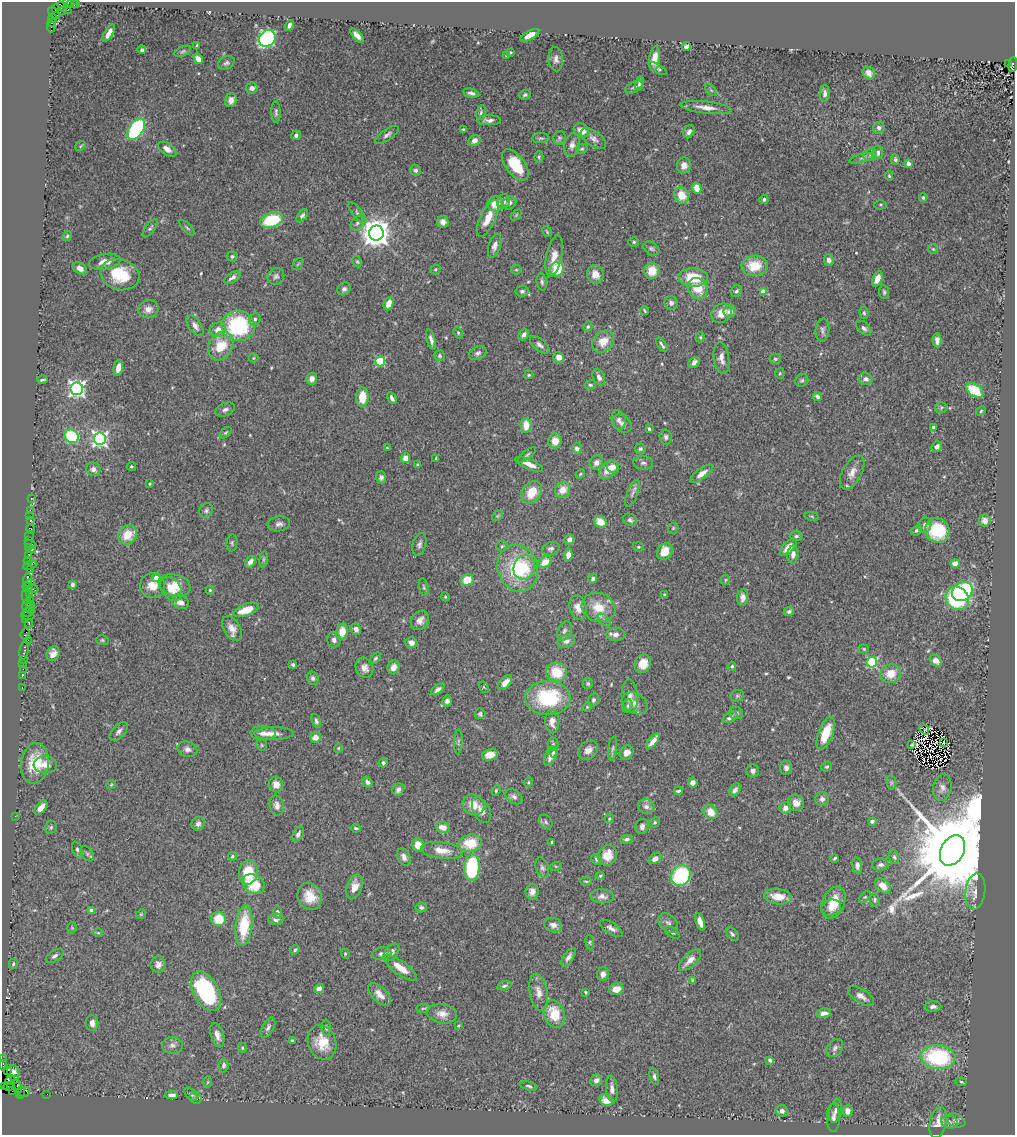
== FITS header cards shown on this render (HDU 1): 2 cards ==
NAXIS1  =                 1013
NAXIS2  =                 1133

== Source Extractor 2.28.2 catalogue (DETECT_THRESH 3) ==
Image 1013 x 1133 px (HDU 1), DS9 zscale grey, 1 PNG px = 1 image px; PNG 1017 x 1137 px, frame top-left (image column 1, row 1133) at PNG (2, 2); each listed source drawn as its Kron ellipse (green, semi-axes under 4 px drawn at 4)
Background 1.24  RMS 0.034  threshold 0.102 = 3 sigma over >= 5 px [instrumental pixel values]
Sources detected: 562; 6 with non-positive FLUX_AUTO (blend fragments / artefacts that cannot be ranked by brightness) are neither listed nor drawn; of the other 556, the 500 brightest by FLUX_AUTO listed and drawn (56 fainter detections omitted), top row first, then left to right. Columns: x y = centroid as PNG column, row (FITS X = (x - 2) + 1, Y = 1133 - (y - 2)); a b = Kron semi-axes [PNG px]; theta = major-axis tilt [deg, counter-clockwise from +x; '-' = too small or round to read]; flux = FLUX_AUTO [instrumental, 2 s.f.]
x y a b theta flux
67 3 5 4 - 330
77 3 3 2 - 62
73 4 5 4 - 160
55 8 3 2 - 45
64 8 8 4 -37 1400
62 11 4 3 - 320
54 13 7 4 -43 250
53 18 4 2 - 40
51 23 3 3 - 58
290 25 5 3 - 6.7
51 27 5 2 - 100
109 33 10 4 59 17
357 35 9 4 -47 13
530 35 10 4 29 20
267 38 9 7 44 480
197 46 3 3 - 3.4
686 46 4 3 - 6.4
142 50 4 4 - 5.2
183 51 9 5 23 4.3
510 52 3 3 - 2.9
506 56 3 3 - 4.2
655 58 12 5 83 22
198 59 5 4 - 21
556 59 12 7 -87 11
226 63 9 6 25 6.2
1008 63 3 2 - 170
1013 65 7 4 85 1100
658 69 10 4 -32 5.3
869 73 7 5 -51 19
639 83 7 4 79 5.8
634 87 9 5 27 6.2
252 88 6 5 - 10
711 90 7 4 -44 4.6
471 93 8 4 -13 7.4
825 93 8 5 89 8.6
525 95 6 5 - 5
231 100 7 6 - 12
706 107 26 6 -7 23
276 112 11 4 -88 5.7
481 112 7 4 79 4.4
489 120 12 5 0 9.5
879 128 6 5 - 7.8
136 129 12 7 58 280
463 129 4 3 - 2.5
581 130 8 6 -31 22
689 132 7 5 61 9.1
296 135 5 4 - 7.1
387 135 14 5 34 8.9
541 138 8 5 3 4.7
559 138 7 6 - 4.4
593 139 14 7 -36 12
474 141 6 5 - 11
572 145 11 8 78 14
80 146 5 4 - 2.6
167 149 10 6 -34 14
582 149 6 5 - 3.6
877 153 7 5 73 11
870 155 7 5 43 6.3
539 157 6 4 90 3.3
862 158 13 4 15 6.3
895 159 5 4 - 5.2
908 163 4 4 - 18
515 165 18 9 -54 79
684 166 8 7 - 15
415 170 5 5 - 6.4
889 176 5 4 - 3.1
697 188 5 4 - 46
682 195 8 7 - 41
923 198 4 4 - 3.6
764 199 5 4 - 4.7
504 201 7 6 - 10
509 203 7 6 - 10
495 204 8 7 - 33
881 205 6 4 1 3.2
357 213 13 5 -53 6.6
516 215 6 4 46 2.7
302 216 8 4 52 6.1
488 218 20 7 64 30
272 220 11 7 17 120
443 222 6 5 - 10
357 223 8 5 53 6.4
150 228 11 4 54 5.2
187 228 10 4 -44 4.2
547 232 6 3 -63 2.6
376 233 7 7 - 3500
67 236 5 4 - 3.1
634 242 5 4 - 3.4
495 246 12 6 73 11
651 248 9 6 -32 5.5
933 249 5 5 - 3
232 256 5 5 - 4.9
554 256 21 7 78 26
829 260 6 5 - 10
105 262 16 7 10 25
357 262 6 4 -63 3.4
298 264 7 3 53 2.5
755 266 13 10 3 58
80 268 7 5 -31 14
435 269 5 5 - 2.8
557 269 7 6 - 75
516 270 5 4 - 2.8
652 271 8 7 - 37
595 274 9 8 - 23
120 275 19 15 -16 91
276 276 9 8 - 7.4
233 277 9 5 32 11
693 277 15 9 -1 70
877 279 8 4 67 21
542 282 9 5 -82 5.8
698 288 11 9 -54 44
344 289 7 6 - 7.4
522 291 7 5 8 5.1
736 291 6 5 - 5.3
763 292 4 4 - 27
884 292 7 5 -82 4.5
671 303 7 6 - 9
389 304 7 4 68 17
148 309 10 9 - 15
645 311 4 2 - 2.7
730 312 6 6 - 11
721 313 10 9 - 28
864 313 6 4 -75 3.7
255 319 6 5 - 5.1
195 326 11 6 -55 14
238 326 17 15 -2 220
588 326 5 4 - 3.8
864 328 9 5 -44 8.7
218 330 8 7 - 17
822 330 11 7 84 8.5
458 333 6 4 -64 3.6
524 335 6 5 - 9.6
700 337 5 4 - 3.5
431 340 10 4 -75 8.5
937 340 7 4 -87 9.6
603 341 12 9 45 33
540 345 12 5 -40 8.8
662 345 8 3 -57 5.1
221 346 15 12 60 58
478 353 9 6 31 7.6
440 356 5 5 - 4.7
559 357 5 5 - 18
253 358 5 4 - 2.5
721 358 16 7 -82 17
775 359 5 5 - 4.3
380 361 5 4 - 170
694 363 6 4 45 9.6
118 368 8 4 77 17
780 373 5 4 - 3.1
529 375 4 3 - 2.6
599 377 9 5 -62 9.3
312 379 6 5 - 13
866 379 7 6 - 12
42 380 5 2 - 3.9
802 380 7 6 - 4.5
590 385 6 4 9 4.1
77 389 6 6 - 830
975 390 9 6 -36 88
362 397 10 6 86 42
818 397 4 3 - 8.2
392 398 6 3 -61 6.5
941 408 6 5 - 3.9
225 410 10 6 23 8.1
981 411 5 4 - 2.7
619 420 10 7 -79 8.7
622 423 11 8 -36 10
526 425 7 5 -89 35
933 427 4 4 - 6.1
649 429 4 3 - 6.2
226 433 7 4 43 3.6
71 436 7 6 - 180
666 437 7 6 - 6.9
100 439 6 6 - 740
555 441 7 6 - 25
937 446 6 5 - 10
387 448 4 3 - 2.6
577 449 5 5 - 12
640 449 5 5 - 4.4
527 455 11 4 39 5.1
406 458 5 4 - 24
436 459 4 3 - 4
596 463 7 6 - 13
643 463 10 7 -6 7.5
529 464 15 5 -23 20
418 465 3 3 - 4.7
131 466 5 3 - 2.6
613 467 6 6 - 18
93 469 7 6 - 11
608 470 11 7 47 32
852 472 18 9 61 23
580 474 5 4 - 2.7
702 474 14 5 37 15
381 477 6 5 - 7
150 484 4 3 - 2.5
563 490 8 7 - 27
532 492 12 9 55 48
632 493 14 5 68 8.8
31 498 3 2 - 29
30 510 2 2 - 38
206 510 7 6 - 5.8
30 516 3 2 - 34
497 516 6 4 44 3
812 516 7 3 -10 2.7
30 520 3 3 - 140
630 520 7 6 - 6
985 521 6 5 - 15
600 522 6 5 - 28
279 524 11 7 8 9.6
925 525 8 6 75 11
673 528 6 5 - 3.2
30 529 5 3 - 56
917 530 6 4 40 5.2
937 530 12 12 - 130
29 535 5 3 - 150
127 535 10 9 - 46
796 536 6 4 1 5.2
569 539 5 4 - 12
29 540 2 2 - 67
232 543 8 5 82 4.6
30 544 5 3 - 150
419 544 11 6 73 8.5
502 546 5 5 - 4.2
28 547 3 2 - 190
638 547 5 4 - 3
788 547 10 5 45 27
32 549 3 2 - 19
551 549 9 6 19 7.1
665 552 9 7 57 34
793 554 9 5 86 11
568 555 6 4 80 18
28 556 3 2 - 85
263 559 8 4 82 3.8
28 561 4 3 - 130
250 562 6 4 47 11
545 562 7 5 35 34
955 564 5 4 - 20
30 565 7 4 23 160
524 567 12 10 68 43
518 568 24 20 -71 160
30 570 2 2 - 67
156 577 4 4 - 21
593 579 5 4 - 5
467 580 6 6 - 41
725 580 5 4 - 2.9
27 581 6 3 79 200
30 583 5 3 - 170
72 585 4 3 - 5.4
175 585 16 10 -15 43
153 586 12 12 - 30
27 587 5 3 - 68
424 587 9 4 -78 4
33 589 5 2 - 99
171 589 13 9 -54 29
210 590 4 4 - 2.6
962 591 11 9 34 330
29 594 3 3 - 210
665 595 4 3 - 4
26 597 8 2 -86 400
445 597 4 3 - 2.7
743 597 8 5 84 12
957 598 12 11 - 270
30 599 2 2 - 68
180 602 8 6 -15 14
27 605 6 3 81 250
30 605 4 3 - 57
578 607 12 8 -76 20
598 607 17 14 -23 47
30 609 3 2 - 130
246 610 13 6 20 42
789 611 5 4 - 7
28 612 5 4 - 200
28 616 6 3 -7 240
26 620 4 2 - 93
420 620 10 8 53 15
604 620 7 4 -46 5.8
29 623 4 2 - 75
232 628 13 8 -58 18
356 629 6 5 - 9
564 631 10 6 65 7.9
342 632 8 6 76 36
25 634 6 5 - 140
616 634 9 6 -1 12
28 640 2 2 - 58
102 640 6 5 - 3.5
334 640 8 7 - 9
566 641 9 6 23 11
411 643 6 5 - 11
864 649 5 4 - 3.2
24 650 10 3 80 220
53 654 7 6 - 15
375 658 7 4 46 4.1
23 659 3 3 - 94
936 661 7 5 -41 19
872 662 5 5 - 210
23 663 2 2 - 54
643 664 9 8 - 28
293 665 4 3 - 4.4
732 666 4 3 - 3.9
393 667 7 5 71 15
364 668 10 8 -66 15
23 669 2 2 - 35
557 672 10 9 - 57
891 674 10 9 - 37
22 676 2 2 - 51
313 678 7 5 -75 6.3
505 683 9 5 49 17
588 683 5 5 - 4.1
484 687 6 4 -61 2.6
22 688 3 2 - 51
438 689 8 4 39 7.4
630 696 16 8 -87 16
737 696 7 5 23 4.5
548 698 22 17 0 170
593 700 7 5 74 4.9
447 701 5 5 - 9.5
635 703 13 10 -28 18
627 706 7 5 76 4.4
587 707 5 4 - 2.5
736 713 7 6 - 6.7
480 714 5 5 - 6.2
730 718 8 4 27 8.5
316 721 7 4 -72 5.4
552 722 11 7 -88 19
924 729 6 3 -53 3.1
119 731 11 6 48 8.9
263 733 13 7 -3 15
274 733 20 6 1 17
826 733 17 7 69 57
316 737 5 5 - 16
653 741 9 4 52 19
458 742 12 4 88 5.5
944 742 3 2 - 5.6
553 744 6 5 - 4.1
262 745 6 5 - 3
911 745 4 2 - 2.9
338 748 4 4 - 2.5
613 748 12 4 83 5.8
187 749 10 7 -17 11
588 750 11 8 40 16
553 752 6 4 -72 4.2
627 753 7 6 - 16
490 755 8 5 15 23
550 757 9 5 65 13
35 763 20 14 83 77
383 763 5 4 - 5.4
45 765 12 8 -4 21
827 767 5 4 - 4.2
786 768 7 6 - 8.9
753 771 6 6 - 8.5
367 782 6 5 - 7.7
528 782 5 4 - 2.7
693 782 5 4 - 7
891 782 7 5 -79 4.4
276 784 8 7 - 16
111 785 5 4 - 2.6
942 788 13 9 80 14
398 789 6 5 - 9.4
735 790 7 5 54 8.9
496 791 5 3 - 2.6
678 791 4 3 - 4
514 797 9 6 -34 8.5
822 799 7 6 - 11
796 803 8 8 - 18
473 805 11 9 -33 33
277 806 10 7 -78 13
646 806 8 7 - 11
41 807 8 4 50 20
785 808 6 5 - 16
481 810 13 8 -64 17
711 812 7 6 - 30
15 816 2 2 - 13
609 819 5 4 - 3.1
872 821 4 3 - 5.2
546 822 8 6 -52 5.7
655 822 5 5 - 3.5
198 824 7 6 - 10
51 827 6 6 - 4.5
443 827 7 5 -14 22
642 827 8 6 73 8.1
356 828 5 3 - 3.2
298 834 8 5 63 7.8
627 839 6 4 7 5.5
552 842 3 3 - 2.6
470 843 12 8 9 64
418 845 6 6 - 30
77 849 8 5 -70 5.5
952 850 16 11 60 66000
442 851 21 8 -7 30
87 854 8 5 -54 5.2
607 855 10 9 - 35
232 856 4 3 - 2.9
404 857 9 6 -68 12
894 857 7 5 -73 4.5
835 858 4 3 - 2.8
596 859 6 4 -48 4.8
655 859 6 5 - 16
881 865 8 6 7 7.7
556 866 6 4 17 2.8
857 866 8 5 -84 8.4
472 868 13 8 88 180
542 868 10 6 -71 7.3
248 872 12 9 78 71
600 876 4 4 - 2.5
681 876 10 9 - 220
586 881 6 2 -1 2.8
254 884 11 9 -32 70
883 886 9 6 -42 25
354 887 13 7 70 22
532 892 8 6 83 13
975 892 18 10 84 20
310 896 14 12 -64 39
602 896 11 7 -4 14
778 897 14 7 -7 35
865 897 7 4 43 3.7
875 900 7 5 -82 5
833 903 17 11 67 48
421 907 6 5 - 4.9
831 908 10 8 15 19
91 910 4 4 - 24
277 912 6 4 -83 5.8
141 914 5 4 - 3
219 919 7 7 - 55
276 919 7 5 5 8.6
700 922 9 4 -70 15
668 923 11 8 -45 9.9
553 925 9 7 -20 12
244 926 20 8 84 100
72 928 6 5 - 2.8
611 928 13 6 -33 10
672 932 8 4 -35 4.5
98 933 5 4 - 2.8
732 934 8 5 -49 5.8
590 942 7 3 -83 3
295 950 5 4 - 4.3
391 952 10 6 52 11
345 954 5 4 - 2.9
382 954 10 6 10 9.3
55 956 10 5 32 6.8
568 957 10 5 56 9.9
690 960 14 6 43 19
13 964 5 4 - 3.5
158 965 8 7 - 11
400 968 20 7 -36 35
603 974 7 6 - 12
692 980 3 3 - 3.6
504 986 7 4 14 4.7
319 989 5 4 - 13
616 989 7 5 16 22
206 991 21 12 -62 260
539 992 19 9 -79 22
586 992 4 3 - 2.7
379 994 14 7 -46 19
861 996 15 7 -33 15
933 1007 8 5 3 8.7
423 1008 6 3 9 2.7
823 1013 7 4 9 13
442 1014 15 9 -7 19
554 1014 14 10 -72 64
92 1023 8 6 -83 14
458 1025 3 3 - 2.9
268 1028 11 5 61 7.8
326 1028 8 4 -85 4.8
217 1035 12 6 -73 15
292 1041 3 3 - 4.5
322 1042 17 14 -70 48
172 1045 10 8 -4 11
242 1048 5 4 - 2.7
835 1048 10 7 52 8.6
938 1057 17 12 -6 230
3 1059 2 2 - 18
770 1060 4 3 - 5.1
3 1065 5 2 - 93
224 1065 7 4 82 5.7
7 1071 3 2 - 40
13 1073 8 6 -71 6.3
654 1076 8 4 -77 6.1
10 1080 5 3 - 180
15 1080 3 2 - 320
596 1080 6 5 - 12
208 1082 6 4 88 2.8
961 1082 6 4 -9 3.2
9 1086 6 3 11 74
529 1086 9 4 -14 4.6
4 1087 3 3 - 180
17 1087 7 4 -85 500
612 1089 13 6 -84 13
13 1090 3 2 - 54
21 1092 6 3 68 110
24 1092 6 5 - 160
47 1094 2 2 - 23
191 1094 8 4 -43 5.8
172 1095 6 4 0 9.4
196 1098 6 5 - 4.2
606 1100 7 6 - 32
782 1111 6 5 - 9.3
835 1111 12 6 78 10
848 1111 5 5 - 18
833 1118 14 6 90 11
956 1120 10 6 -23 8.3
949 1122 8 6 -17 8.7
938 1123 15 8 78 31
At the frame edge (FLAGS 8, measured only in part): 6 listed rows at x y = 67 3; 77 3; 1013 65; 3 1059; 3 1065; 4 1087
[56 fainter detections neither listed nor drawn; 6 non-positive-flux detections neither listed nor drawn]